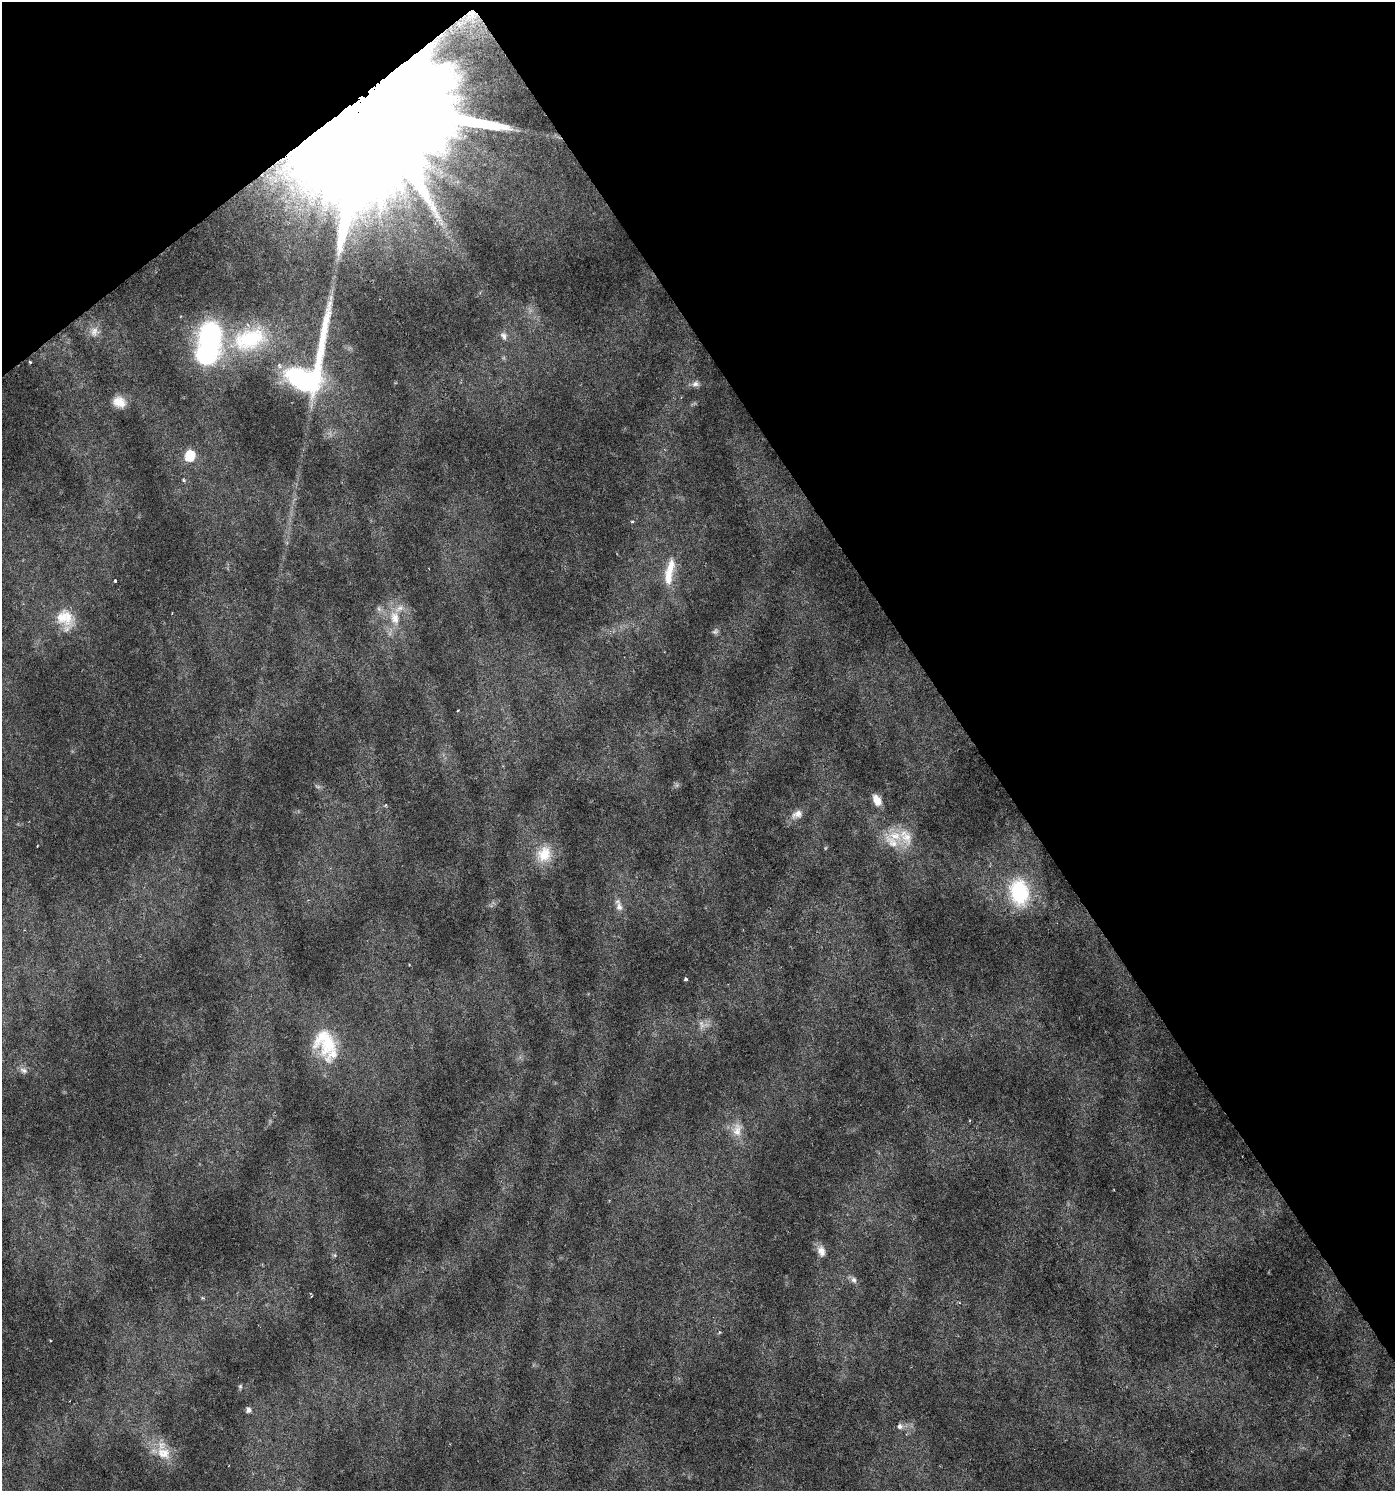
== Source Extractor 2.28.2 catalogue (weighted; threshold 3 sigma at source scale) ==
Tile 3 of 4 x 4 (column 3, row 1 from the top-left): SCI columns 2917-4309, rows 4472-5960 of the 5896 x 5961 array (HDU 1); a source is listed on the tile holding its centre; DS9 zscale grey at full resolution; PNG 1397 x 1493 px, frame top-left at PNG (2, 2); no overlay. Shown black and unused: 35% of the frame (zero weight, under 3 of 6 exposures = <1% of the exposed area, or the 3 px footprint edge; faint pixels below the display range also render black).
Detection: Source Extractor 2.28.2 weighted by HDU 2 'WHT'; one run over the whole footprint, this tile lists its part. Background 0.0224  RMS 0.0023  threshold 0.00929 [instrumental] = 3 sigma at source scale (4.09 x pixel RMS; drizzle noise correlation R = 1.36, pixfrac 0.8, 0.0396/0.0396 arcsec/px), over >= 5 px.
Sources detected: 47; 3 too faint to see at this stretch — not listed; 6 inside a brighter listed object's ellipse — not listed separately; the other 38 listed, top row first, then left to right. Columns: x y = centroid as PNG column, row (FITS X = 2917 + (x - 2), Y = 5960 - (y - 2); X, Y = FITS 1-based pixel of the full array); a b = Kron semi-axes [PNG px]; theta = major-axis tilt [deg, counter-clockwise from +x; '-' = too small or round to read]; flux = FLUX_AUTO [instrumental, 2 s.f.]
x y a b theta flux
471 16 29 23 35 9.7
373 113 49 35 -58 23000
94 332 14 12 -86 1.9
210 336 36 25 -82 33
504 336 12 8 -63 1
249 339 49 30 18 19
30 362 3 3 - 0.28
308 370 92 35 67 40
695 384 11 7 -2 0.89
119 402 16 12 -18 2.7
190 456 10 8 70 5.8
184 480 5 4 - 0.31
632 521 5 3 - 0.23
668 576 30 13 86 4.9
115 581 3 3 - 0.45
379 609 7 5 -46 0.53
64 618 27 21 -31 6.5
395 618 21 13 -80 4.5
715 631 9 7 45 0.58
877 800 13 8 -62 2.2
797 814 16 10 23 1.7
895 836 23 14 -20 5.1
544 854 24 20 66 5.5
1019 892 30 22 -80 15
619 907 13 8 -77 1.4
685 979 3 3 - 0.44
326 1042 42 28 -75 12
23 1070 11 7 -24 0.84
737 1130 21 13 85 3.2
821 1251 15 10 -76 1.7
335 1255 6 5 - 0.39
854 1280 10 7 -58 0.83
203 1298 5 4 - 0.35
719 1332 5 3 - 0.23
240 1386 6 5 - 0.34
248 1410 6 5 - 0.79
900 1426 8 7 - 0.85
163 1453 23 16 -27 4.5
Overlapping masked pixels (flux is a lower limit): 2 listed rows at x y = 471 16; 373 113